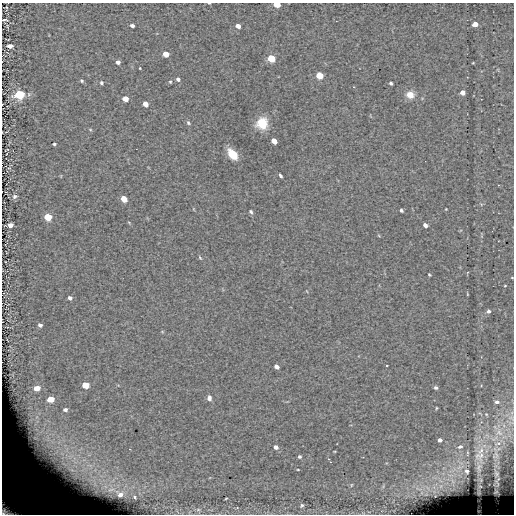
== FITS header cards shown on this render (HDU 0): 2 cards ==
NAXIS1  =                  512 / length of data axis 1
NAXIS2  =                  512 / length of data axis 2

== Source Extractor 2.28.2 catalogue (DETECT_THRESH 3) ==
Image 512 x 512 px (HDU 0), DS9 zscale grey, 1 PNG px = 1 image px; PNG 516 x 516 px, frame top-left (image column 1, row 512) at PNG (2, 3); no overlay
Background -0.00361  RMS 8.1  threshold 24.3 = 3 sigma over >= 5 px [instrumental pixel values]
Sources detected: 82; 1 with non-positive FLUX_AUTO (blend fragments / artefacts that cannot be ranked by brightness) is not listed; the other 81 listed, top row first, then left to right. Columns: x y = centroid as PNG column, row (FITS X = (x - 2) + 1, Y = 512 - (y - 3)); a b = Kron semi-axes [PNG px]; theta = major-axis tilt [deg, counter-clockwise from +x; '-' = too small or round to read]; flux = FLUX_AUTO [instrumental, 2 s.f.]
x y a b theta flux
209 3 3 2 - 420
277 4 5 4 - 11000
4 20 5 2 - 690
475 24 5 4 - 4300
132 25 4 3 - 1700
238 26 4 4 - 3300
10 46 5 4 - 3000
166 54 5 4 - 7600
271 58 5 4 - 20000
118 62 4 4 - 2100
140 68 3 2 - 390
319 75 5 4 - 14000
178 79 5 4 - 1400
82 81 5 4 - 770
170 82 4 3 - 570
101 83 4 4 - 910
391 83 3 3 - 880
462 92 4 4 - 2900
19 94 6 5 - 52000
410 95 9 8 - 5400
125 99 5 4 - 7300
145 104 5 4 - 5000
188 123 6 4 -48 970
262 123 11 10 - 14000
90 129 5 3 - 510
274 141 5 4 - 5700
54 144 3 3 - 690
232 154 7 5 -53 25000
280 176 4 3 - 1000
15 196 7 5 26 1200
124 199 5 4 - 9100
446 209 3 2 - 350
401 210 4 3 - 930
251 212 5 4 - 990
48 217 5 5 - 18000
10 225 5 4 - 2700
425 225 5 4 - 2100
379 236 5 3 - 470
200 258 7 3 -54 640
429 275 3 3 - 560
512 277 4 2 - 350
505 286 3 2 - 410
467 294 4 2 - 400
70 298 4 4 - 1400
488 311 5 4 - 1400
40 325 6 5 - 1500
386 365 3 2 - 530
276 367 5 4 - 2800
85 385 5 5 - 13000
436 387 4 4 - 1200
37 388 5 4 - 4700
209 398 6 5 - 2100
51 399 5 4 - 9800
497 402 5 4 - 1200
436 408 4 2 - 450
65 410 4 3 - 1100
486 414 4 3 - 450
499 432 12 9 -42 5100
440 440 4 4 - 2300
497 443 14 6 14 4800
276 447 5 4 - 2400
460 447 6 5 - 1800
130 449 2 2 - 380
495 455 18 11 88 8500
480 456 25 16 -80 14000
299 457 4 3 - 970
330 462 4 4 - 660
479 467 22 9 -86 6900
298 470 3 2 - 440
467 471 8 7 - 2100
496 474 16 8 -75 3700
453 482 9 5 -59 2300
497 482 14 7 74 2600
351 485 5 3 - 450
441 486 7 4 71 1400
120 494 4 3 - 1000
134 497 3 2 - 880
226 498 3 2 - 380
302 505 4 3 - 850
11 506 28 20 -32 100000
198 510 7 4 0 1100
At the frame edge (FLAGS 8, measured only in part): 5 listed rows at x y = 209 3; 277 4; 4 20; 512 277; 11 506
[1 non-positive-flux detection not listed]